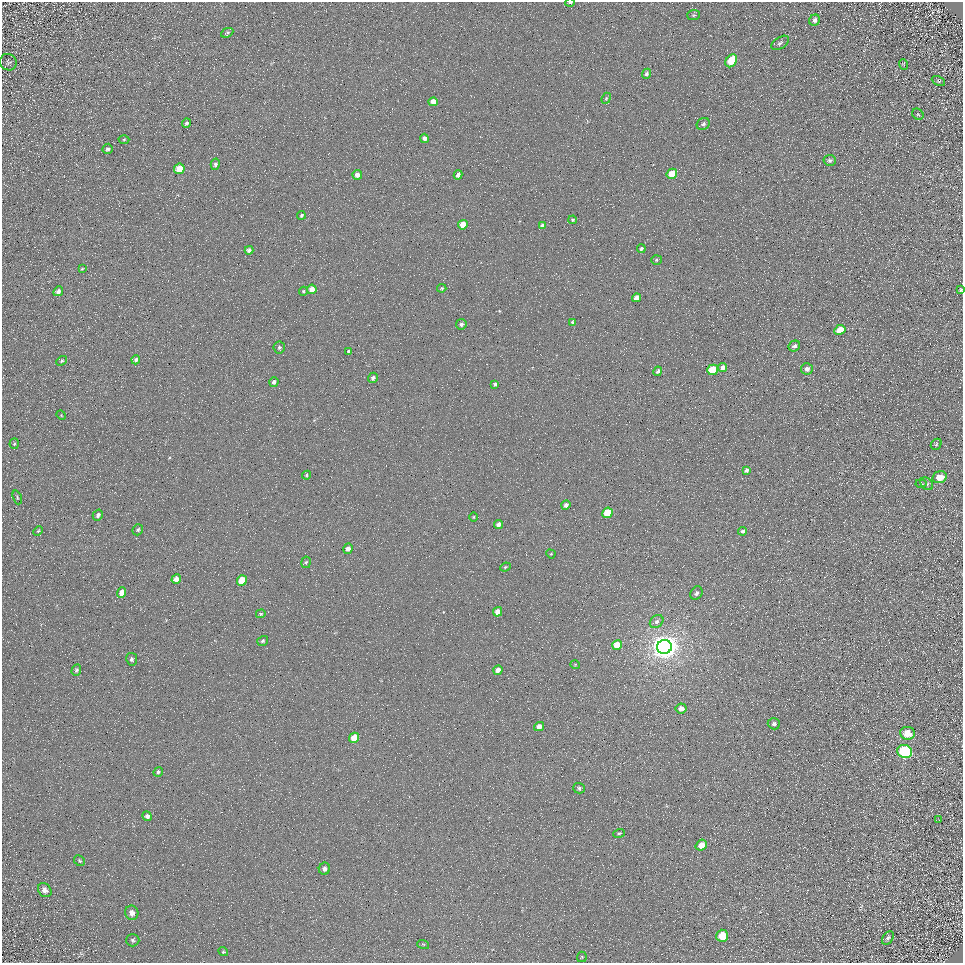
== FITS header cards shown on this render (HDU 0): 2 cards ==
NAXIS1  =                  961
NAXIS2  =                  961

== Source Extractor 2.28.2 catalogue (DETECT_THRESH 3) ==
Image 961 x 961 px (HDU 0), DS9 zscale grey, 1 PNG px = 1 image px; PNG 965 x 965 px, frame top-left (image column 1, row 961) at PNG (2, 2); each listed source drawn as its Kron ellipse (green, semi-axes under 4 px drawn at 4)
Background 5.14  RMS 8.6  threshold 25.7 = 3 sigma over >= 5 px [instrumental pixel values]
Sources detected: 110; all 110 listed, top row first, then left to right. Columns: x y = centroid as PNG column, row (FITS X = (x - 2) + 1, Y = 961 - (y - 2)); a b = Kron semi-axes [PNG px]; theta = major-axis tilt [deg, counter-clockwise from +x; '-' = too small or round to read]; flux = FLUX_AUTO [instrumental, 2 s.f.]
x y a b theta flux
570 2 5 2 - 750
694 15 6 5 - 910
814 20 6 5 - 1900
227 33 6 4 26 1000
780 43 10 5 34 1500
731 61 7 5 56 16000
8 62 9 8 - 1600
903 64 5 3 - 550
647 74 5 4 - 1200
938 81 7 4 -27 910
606 98 6 4 67 720
433 102 4 4 - 5000
918 114 6 5 - 770
186 123 5 4 - 1200
703 124 7 5 30 1400
424 138 4 4 - 2700
124 140 5 3 - 670
108 149 5 5 - 1300
830 160 6 5 - 1300
215 164 6 4 76 1200
179 169 5 5 - 13000
672 174 5 5 - 16000
357 175 5 4 - 4400
458 175 4 4 - 2900
301 215 4 3 - 850
573 220 4 3 - 650
463 225 5 4 - 11000
542 225 4 3 - 1700
641 249 4 4 - 990
249 250 4 4 - 1600
657 260 5 5 - 900
82 269 3 3 - 480
442 288 4 3 - 720
312 289 5 4 - 7500
961 290 4 3 - 720
58 291 5 4 - 2000
303 291 4 4 - 670
636 298 4 4 - 3500
573 322 4 4 - 1000
461 324 5 5 - 1600
840 330 6 4 29 12000
794 346 6 5 - 1800
279 347 6 5 - 1100
349 351 4 3 - 1200
136 360 4 4 - 1300
62 361 6 4 39 780
723 367 5 4 - 3300
807 369 6 6 - 2600
713 370 5 5 - 22000
658 371 5 3 - 1300
373 378 5 4 - 1600
274 382 4 4 - 1700
495 384 4 3 - 980
61 415 5 4 - 500
14 444 5 4 - 810
936 444 6 5 - 980
746 470 4 3 - 1500
306 475 4 4 - 760
940 477 7 6 - 7800
921 483 5 3 - 690
927 484 7 5 -46 1200
17 497 7 3 -70 720
566 505 5 4 - 2200
608 513 5 5 - 19000
98 515 6 5 - 1700
474 517 4 3 - 470
498 524 5 4 - 2700
138 530 6 5 - 940
38 531 5 4 - 700
743 531 4 4 - 1400
348 549 5 5 - 2700
551 554 5 4 - 500
306 562 5 5 - 880
505 567 5 4 - 820
176 579 5 4 - 5100
242 580 5 5 - 14000
122 593 5 4 - 7000
696 593 7 5 57 1600
498 612 5 4 - 5500
261 614 5 4 - 620
657 621 7 6 - 1900
263 641 5 4 - 930
617 645 5 5 - 11000
664 647 7 7 - 880000
132 659 6 5 - 1300
575 664 5 3 - 470
76 670 5 4 - 1100
498 670 5 4 - 3600
681 708 5 5 - 3800
774 724 6 5 - 1700
539 727 5 4 - 4700
907 733 7 6 - 8900
354 738 5 4 - 13000
905 752 7 6 - 75000
158 772 5 4 - 970
579 788 6 5 - 1300
147 816 5 4 - 1900
939 820 3 2 - 540
619 833 6 3 18 660
701 845 6 5 - 7600
79 861 6 5 - 880
324 869 6 5 - 2300
45 890 7 6 - 3000
132 913 7 6 - 3100
722 936 6 6 - 12000
888 938 7 5 53 1400
133 940 6 6 - 1200
423 944 6 3 -18 550
223 952 5 4 - 730
582 957 5 5 - 730
At the frame edge (FLAGS 8, measured only in part): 2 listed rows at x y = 570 2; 961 290